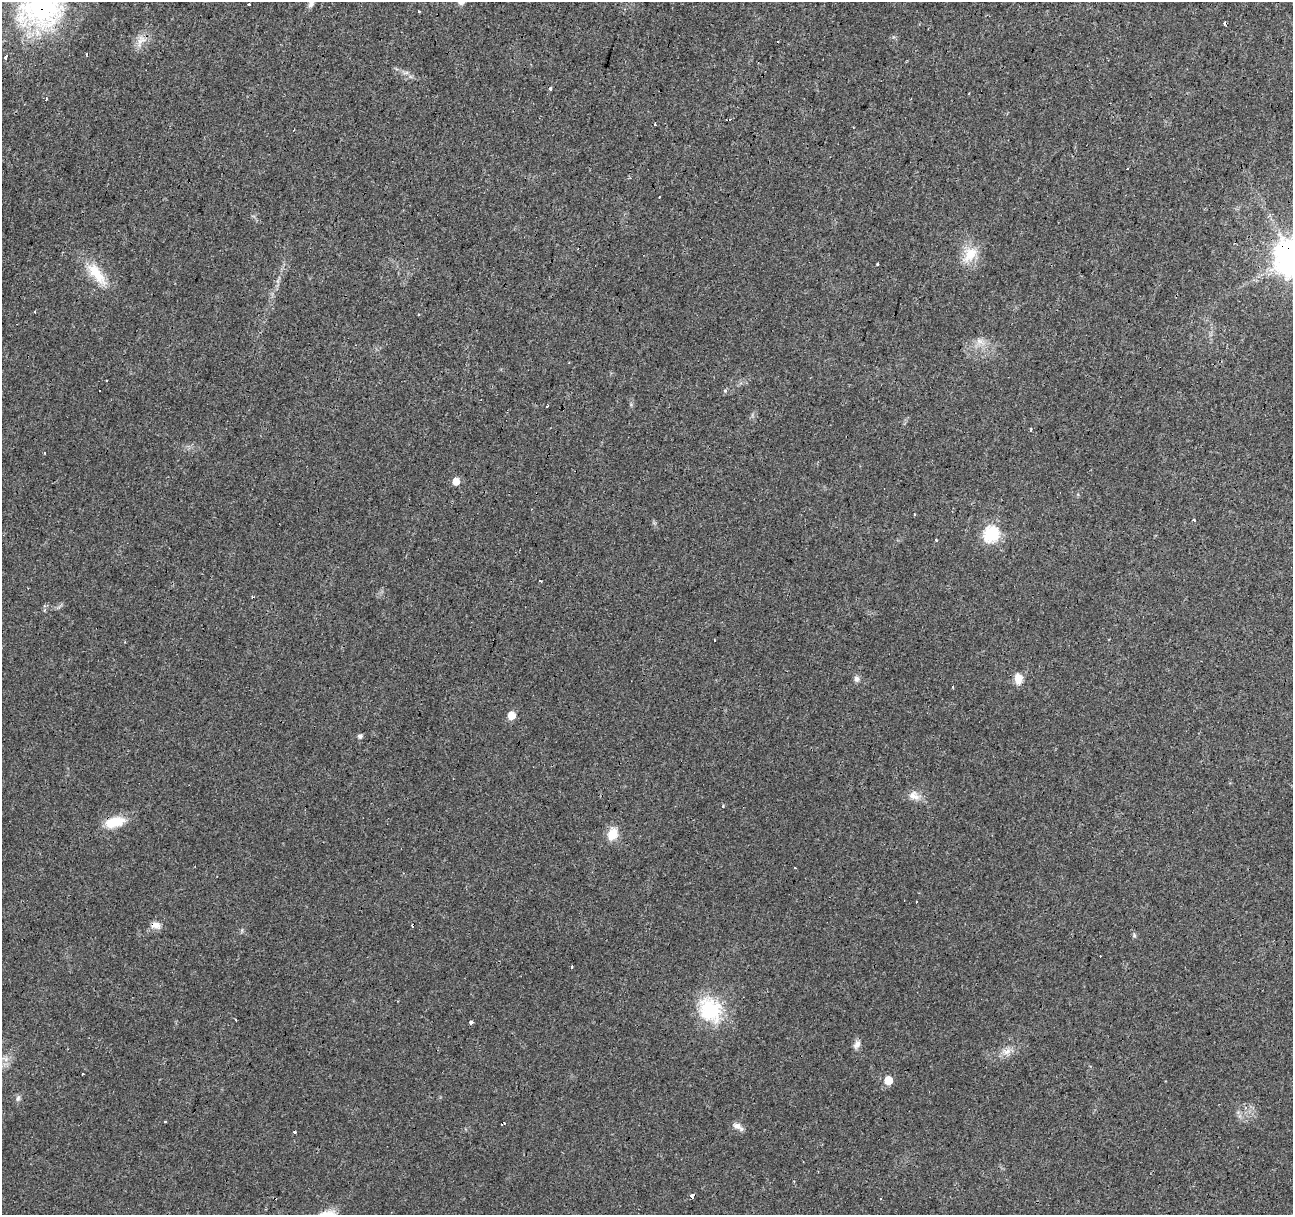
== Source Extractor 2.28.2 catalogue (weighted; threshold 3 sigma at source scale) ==
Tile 10 of 4 x 4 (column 2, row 3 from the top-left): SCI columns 1292-2582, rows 1430-2642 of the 5169 x 5349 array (HDU 1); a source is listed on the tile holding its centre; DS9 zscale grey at full resolution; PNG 1295 x 1217 px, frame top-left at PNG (2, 2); no overlay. Shown black and unused: <1% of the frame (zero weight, under 3 of 4 exposures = <1% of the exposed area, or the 3 px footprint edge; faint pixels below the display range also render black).
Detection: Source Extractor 2.28.2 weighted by HDU 2 'WHT'; one run over the whole footprint, this tile lists its part. Background 0.0242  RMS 0.0031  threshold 0.0138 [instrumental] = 3 sigma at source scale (4.5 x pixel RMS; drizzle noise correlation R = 1.50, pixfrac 1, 0.0396/0.0396 arcsec/px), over >= 5 px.
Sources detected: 60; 17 cosmic-ray / hot-pixel residue — not listed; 1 inside a brighter listed object's ellipse — not listed separately; the other 42 listed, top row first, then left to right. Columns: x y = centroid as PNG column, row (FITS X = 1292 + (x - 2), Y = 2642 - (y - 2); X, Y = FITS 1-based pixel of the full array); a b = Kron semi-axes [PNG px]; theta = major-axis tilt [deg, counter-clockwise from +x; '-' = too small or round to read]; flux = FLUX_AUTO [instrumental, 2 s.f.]
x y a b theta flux
311 3 12 6 60 1.3
249 4 3 3 - 0.83
41 5 65 57 75 68
140 38 15 6 -19 1.8
550 88 3 3 - 4.1
46 99 3 2 - 0.37
654 124 3 3 - 0.61
970 254 26 14 51 6.2
877 264 3 3 - 2.4
97 274 39 14 -53 8.3
979 341 10 6 -27 1.6
725 391 5 3 - 0.32
547 406 3 2 - 0.2
456 481 6 5 - 3.6
1194 520 3 3 - 1.1
991 534 7 7 - 59
936 540 3 3 - 0.7
856 679 9 7 -76 0.99
1018 679 14 10 -88 2.7
511 715 6 5 - 4.5
360 736 6 5 - 0.76
914 796 16 11 -19 2.7
723 806 3 3 - 0.49
114 822 25 12 16 7
612 834 15 11 69 4.8
795 868 3 3 - 0.78
916 902 3 3 - 1.1
156 925 12 9 -9 2.1
1134 935 6 5 - 0.51
571 967 3 3 - 0.59
710 1010 31 27 -67 18
235 1019 3 2 - 0.48
471 1022 3 3 - 4.7
857 1044 10 7 56 1.5
1007 1052 14 5 32 1.9
5 1059 10 6 -25 1.3
888 1080 6 6 - 6.3
18 1098 8 5 63 0.79
165 1121 3 2 - 0.34
737 1126 11 8 -3 1.6
294 1132 3 2 - 0.81
692 1196 4 3 - 13
Overlapping masked pixels (flux is a lower limit): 3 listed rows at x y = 41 5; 114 822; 156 925
Isophote crosses this tile's border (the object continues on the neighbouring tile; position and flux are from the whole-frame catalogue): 2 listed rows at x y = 311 3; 41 5